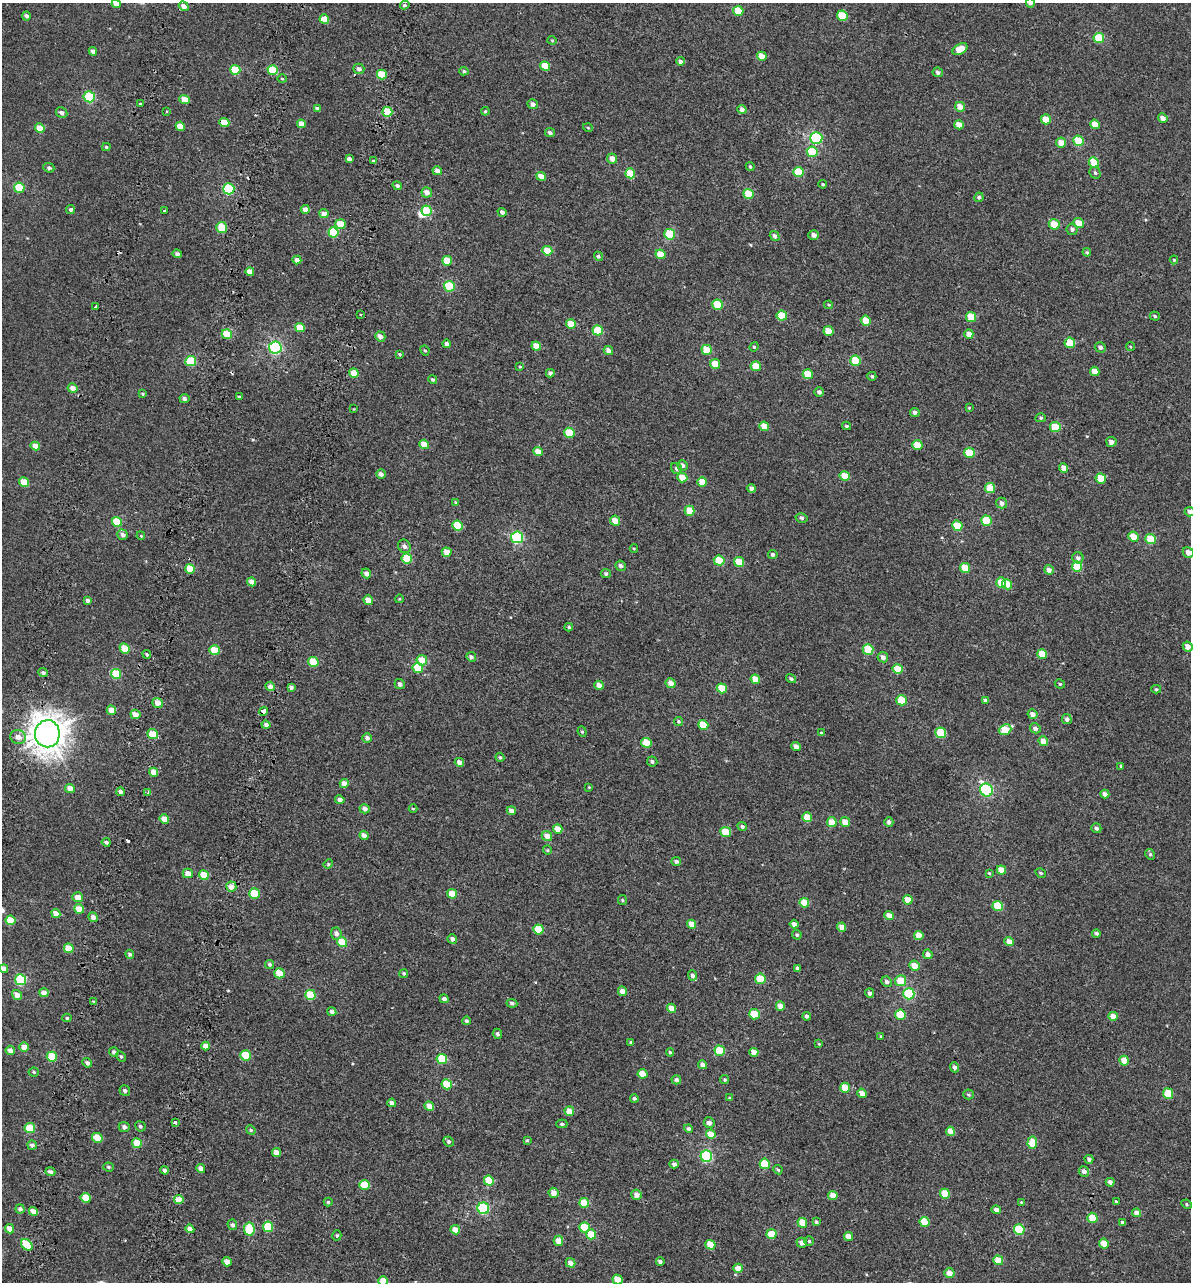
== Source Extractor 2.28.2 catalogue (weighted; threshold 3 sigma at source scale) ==
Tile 7 of 4 x 4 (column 3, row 2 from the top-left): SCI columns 2780-3968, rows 2721-4000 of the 5614 x 5431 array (HDU 1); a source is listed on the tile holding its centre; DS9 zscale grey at full resolution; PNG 1193 x 1284 px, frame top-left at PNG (2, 3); each listed source drawn as its Kron ellipse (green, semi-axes under 4 px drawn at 4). Shown black and unused: <1% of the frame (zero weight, under 2 of 3 exposures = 11% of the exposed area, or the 3 px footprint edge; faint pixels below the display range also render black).
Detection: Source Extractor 2.28.2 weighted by HDU 2 'WHT'; one run over the whole footprint, this tile lists its part. Background -4.53e-05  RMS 0.0051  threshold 0.0228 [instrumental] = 3 sigma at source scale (4.5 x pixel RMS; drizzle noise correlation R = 1.50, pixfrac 1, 0.0396/0.0396 arcsec/px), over >= 5 px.
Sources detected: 453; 1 inside a brighter object's white glare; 4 cosmic-ray / hot-pixel residue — neither listed nor drawn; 1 inside a brighter listed object's ellipse — not listed separately; the other 447 listed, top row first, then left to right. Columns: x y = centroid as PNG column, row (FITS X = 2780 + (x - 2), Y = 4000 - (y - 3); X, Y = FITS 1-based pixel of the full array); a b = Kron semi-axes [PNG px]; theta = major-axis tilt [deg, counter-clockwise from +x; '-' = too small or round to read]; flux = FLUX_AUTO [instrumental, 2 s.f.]
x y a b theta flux
1030 3 5 4 - 1.2
116 4 5 4 - 3.4
405 5 5 3 - 0.9
184 6 5 4 - 3.1
738 11 5 5 - 11
26 16 4 4 - 1.4
842 16 5 5 - 12
324 19 5 4 - 7.3
1099 38 5 5 - 18
552 40 4 4 - 0.48
960 49 8 5 31 7.5
93 51 4 4 - 2
762 56 5 4 - 5.4
680 61 4 4 - 1.6
545 66 5 4 - 8.4
359 69 5 5 - 1.6
235 70 5 5 - 13
273 70 5 4 - 14
464 71 5 4 - 0.66
938 72 5 5 - 1.3
382 74 5 5 - 14
282 79 5 3 - 0.53
89 97 5 5 - 28
185 100 5 4 - 6.1
140 104 3 3 - 2.8
533 104 5 4 - 1.8
960 107 5 4 - 4.7
318 109 4 4 - 1.6
742 109 5 4 - 2.1
167 111 3 2 - 0.61
485 111 4 3 - 0.53
387 112 5 5 - 14
62 113 6 5 - 1.8
1163 118 5 4 - 2.9
1046 119 5 5 - 6.2
224 123 5 4 - 5.6
301 124 4 4 - 3.8
1095 124 5 4 - 5
959 125 5 4 - 5.4
180 126 4 4 - 5
40 128 5 4 - 8.4
588 128 5 3 - 0.43
550 133 5 4 - 1.4
816 138 6 6 - 43
1078 141 5 5 - 11
1061 143 5 5 - 4.7
106 147 4 4 - 0.68
812 152 5 5 - 15
349 159 4 3 - 1.7
612 159 5 5 - 3.3
373 161 3 3 - 0.62
1094 162 5 5 - 9.5
750 167 4 3 - 0.58
49 168 5 4 - 1
437 171 5 4 - 2
799 172 5 5 - 13
630 173 5 5 - 9.4
1095 173 6 5 - 0.93
541 176 5 4 - 4.6
823 184 4 3 - 0.5
397 186 5 4 - 1.1
19 188 5 5 - 18
229 189 5 5 - 38
427 192 5 5 - 2.9
749 194 5 5 - 10
979 197 5 4 - 0.94
71 209 4 4 - 1.2
305 209 4 4 - 2.5
165 210 3 3 - 0.47
427 211 5 5 - 15
502 212 5 4 - 1.5
324 214 4 4 - 3.1
1078 223 5 5 - 7.4
340 224 5 5 - 7.7
1054 224 5 5 - 7.3
222 227 5 5 - 13
1072 229 6 5 - 1.6
333 232 5 5 - 15
670 234 5 5 - 21
814 235 5 5 - 1.9
775 236 5 4 - 1.6
547 251 5 4 - 9.4
1087 252 4 4 - 0.73
177 254 4 4 - 1.5
660 254 5 4 - 7.2
598 256 5 4 - 0.83
297 260 4 4 - 3.2
1174 260 4 4 - 0.52
447 261 5 4 - 9.9
250 272 4 4 - 4.6
449 286 5 5 - 20
718 305 5 5 - 15
829 305 4 4 - 0.52
96 307 3 3 - 2.9
360 315 3 2 - 0.61
782 316 5 5 - 12
1155 316 5 4 - 0.73
971 317 5 5 - 11
866 321 5 5 - 7.6
571 324 5 4 - 7.1
300 328 5 4 - 8.2
598 330 5 5 - 14
828 331 5 5 - 7.8
227 334 5 4 - 12
969 334 4 4 - 3.5
380 336 5 4 - 2.7
1070 343 5 5 - 13
447 344 4 4 - 2.4
536 346 5 4 - 5.9
754 347 5 4 - 0.59
1100 347 5 5 - 1.5
1130 347 4 3 - 0.42
275 348 6 6 - 65
425 350 5 4 - 0.63
608 350 5 4 - 2.7
707 350 5 5 - 9.9
400 354 3 2 - 0.5
191 361 5 5 - 20
855 361 5 5 - 15
715 364 5 5 - 5.9
756 366 5 4 - 9.2
520 367 4 3 - 0.54
1095 371 5 4 - 4.4
354 373 5 4 - 7.1
550 373 4 4 - 1.6
808 374 5 5 - 12
872 376 4 4 - 0.69
433 379 5 4 - 0.91
73 388 5 4 - 3.4
819 392 5 4 - 1.5
142 394 4 4 - 0.59
239 397 4 3 - 0.82
184 399 5 4 - 1.6
969 408 4 4 - 0.43
354 409 3 2 - 0.32
915 412 5 4 - 1.7
1041 418 5 4 - 0.69
764 426 5 4 - 6.6
847 426 4 3 - 0.63
1055 427 5 5 - 9.8
569 433 5 5 - 12
1111 442 5 5 - 2.5
424 444 5 4 - 6.9
917 445 5 5 - 8.2
35 446 5 4 - 4.9
538 452 5 4 - 4.7
969 453 5 5 - 14
682 465 5 5 - 1.7
1064 468 5 4 - 4.3
677 469 6 5 - 1.1
381 474 5 4 - 1.6
845 476 5 5 - 8.6
682 478 5 4 - 6
1101 478 5 5 - 9.9
24 482 5 4 - 9.4
702 482 5 4 - 6.8
751 488 4 4 - 1.8
990 488 5 5 - 9.3
455 502 4 3 - 0.5
1002 503 6 5 - 2.2
690 511 5 5 - 8.9
1190 512 5 4 - 2
802 518 6 4 -15 0.98
615 521 5 5 - 5.9
987 521 5 5 - 14
117 522 5 5 - 14
458 525 5 5 - 15
957 526 5 5 - 11
123 535 5 5 - 2.4
141 536 4 3 - 0.41
517 537 6 6 - 47
1133 537 5 5 - 6.3
1150 539 5 5 - 12
404 546 7 6 - 1.7
634 549 4 3 - 0.44
447 552 5 4 - 4.2
1188 553 6 5 - 3.1
773 555 5 4 - 1.4
407 558 5 5 - 15
1078 558 5 5 - 1.7
719 561 5 5 - 14
739 562 5 5 - 9.2
621 566 5 5 - 1.5
1077 566 5 5 - 14
965 568 5 5 - 11
190 569 5 4 - 11
1049 570 5 4 - 2.8
366 573 5 4 - 2.3
606 574 5 4 - 1.1
252 582 5 4 - 3.9
1001 582 5 5 - 10
1007 584 5 5 - 8.8
399 599 4 3 - 0.34
88 600 4 4 - 1.4
368 600 5 4 - 4.5
569 627 4 3 - 0.71
1188 647 5 4 - 3.6
125 648 5 4 - 8.5
868 649 5 5 - 15
214 650 5 5 - 13
147 654 4 4 - 0.74
1042 654 5 4 - 9.3
471 657 5 4 - 1.3
883 657 5 5 - 2
422 660 5 5 - 7.7
313 662 5 5 - 13
418 668 5 5 - 13
898 669 5 5 - 9.9
43 673 5 4 - 1.1
116 674 5 5 - 15
755 679 5 4 - 7.1
791 679 5 4 - 1.1
671 683 5 4 - 3.6
400 684 5 5 - 1.7
1060 684 5 4 - 0.76
599 685 5 4 - 3.3
270 686 5 4 - 2.5
291 687 4 4 - 1.5
722 688 5 4 - 10
1156 689 5 4 - 0.68
901 700 5 5 - 9.9
985 700 4 4 - 1.1
157 703 5 5 - 4
111 710 4 4 - 5.3
263 711 4 3 - 6.2
135 714 5 4 - 4
1033 714 5 4 - 2.6
1067 719 5 5 - 1.4
678 721 5 4 - 0.71
266 725 4 4 - 1.7
703 725 5 5 - 10
1035 728 5 5 - 1.8
1005 730 6 5 - 12
582 732 5 4 - 0.71
821 733 4 3 - 1.1
941 733 5 5 - 15
47 734 13 12 - 590
152 734 5 5 - 8.7
18 737 8 7 - 3.2
367 738 5 4 - 1.7
1043 741 5 4 - 6.5
646 743 5 5 - 10
796 747 5 4 - 3.1
500 757 5 4 - 0.58
652 761 5 5 - 0.98
459 762 4 4 - 2.7
1121 766 3 3 - 0.62
153 772 4 4 - 5.7
344 783 4 4 - 4.1
589 787 3 3 - 0.36
70 788 5 4 - 4.1
986 790 7 6 - 63
120 792 4 4 - 1.4
148 793 4 3 - 1.1
1105 794 5 4 - 2.4
340 800 5 4 - 2.2
365 809 5 4 - 2
413 809 4 3 - 0.44
511 811 5 4 - 2.7
807 817 5 5 - 8.4
164 819 5 4 - 6.4
832 822 5 5 - 7.3
845 822 5 4 - 5.4
889 822 4 4 - 1.6
742 826 5 4 - 1
1096 828 5 4 - 1.3
558 829 5 4 - 5.3
726 832 5 5 - 11
364 835 5 4 - 2.5
547 836 5 5 - 4.3
106 842 4 3 - 1.2
547 850 4 4 - 0.54
1150 854 5 4 - 0.79
676 861 5 4 - 1.2
328 864 5 4 - 0.55
1001 870 5 4 - 6.2
188 873 5 5 - 3.6
989 873 4 4 - 0.55
1041 873 5 4 - 0.75
204 875 5 4 - 7.7
231 887 5 5 - 4.2
254 894 5 5 - 14
452 894 5 5 - 7.6
78 897 5 5 - 4
622 900 5 4 - 0.61
908 900 5 4 - 5.5
804 903 5 4 - 7.6
998 906 5 5 - 15
79 909 5 4 - 6.4
56 913 5 4 - 3.8
889 916 5 4 - 4.1
93 917 5 4 - 2.3
10 920 5 5 - 11
692 924 5 4 - 5.9
794 924 4 4 - 2.2
842 927 5 4 - 3.9
538 929 5 5 - 11
336 933 6 5 - 2
1096 933 4 4 - 1.2
797 935 5 4 - 0.83
919 935 5 4 - 6.3
452 939 5 4 - 1.8
342 942 5 5 - 15
1009 942 5 4 - 3.9
69 948 5 4 - 7.7
130 954 4 4 - 1.1
928 954 5 4 - 2.2
269 964 4 4 - 0.84
914 966 5 5 - 5.9
797 968 4 4 - 1
4 969 4 4 - 2.5
279 973 5 5 - 12
404 973 4 4 - 0.75
692 975 5 4 - 1.6
760 979 5 5 - 12
21 980 5 5 - 30
901 981 5 5 - 9.7
887 982 5 5 - 1.7
622 991 4 4 - 3.3
44 993 5 4 - 3.7
870 993 4 4 - 1.5
909 994 5 5 - 31
17 995 5 4 - 3.7
310 995 5 5 - 15
444 999 5 4 - 1.5
93 1002 4 3 - 0.69
512 1003 5 4 - 1.1
780 1006 5 4 - 4.2
672 1008 4 4 - 4.9
332 1012 4 4 - 1.9
755 1014 5 5 - 14
900 1015 5 5 - 13
807 1016 4 3 - 1.2
1113 1016 5 4 - 4.3
67 1018 4 4 - 0.73
466 1021 4 4 - 0.92
497 1034 5 4 - 1.2
881 1036 4 3 - 0.41
631 1042 3 3 - 0.7
819 1044 3 3 - 0.41
206 1046 4 4 - 4.7
24 1047 5 4 - 4.5
10 1050 5 4 - 2.3
720 1051 5 5 - 13
114 1052 5 5 - 1.3
670 1052 4 4 - 0.61
754 1052 4 4 - 3.6
245 1055 5 5 - 13
121 1056 5 4 - 0.7
52 1057 5 5 - 14
442 1059 5 5 - 13
1124 1061 5 4 - 5.1
87 1063 5 4 - 1.7
703 1065 4 4 - 2.9
955 1067 5 4 - 1.6
34 1072 5 4 - 0.7
642 1074 5 4 - 7.5
676 1080 5 4 - 1.4
725 1080 4 4 - 0.7
447 1084 5 5 - 11
845 1088 5 5 - 10
125 1090 5 5 - 1.1
862 1093 5 4 - 3.4
1168 1093 5 5 - 14
969 1094 5 5 - 0.71
634 1098 4 4 - 0.87
730 1098 4 3 - 0.67
392 1103 4 4 - 1.7
429 1106 5 4 - 4.7
569 1111 5 4 - 5.8
175 1122 3 3 - 1.9
709 1123 5 5 - 2.3
562 1124 5 4 - 0.94
140 1126 5 5 - 0.94
124 1127 5 5 - 1.7
30 1128 5 5 - 15
688 1129 4 4 - 1
251 1130 5 4 - 0.63
950 1131 5 4 - 5.1
711 1134 5 4 - 7.1
97 1138 5 4 - 7.9
527 1140 4 3 - 0.62
449 1141 5 4 - 0.96
137 1143 5 4 - 10
1032 1143 6 5 - 9.2
32 1145 5 4 - 1.5
276 1152 4 4 - 3.7
706 1156 6 5 - 41
1089 1159 4 4 - 1.4
674 1164 4 4 - 1.6
765 1164 5 5 - 15
108 1167 5 4 - 0.82
201 1168 4 4 - 3
165 1170 4 3 - 1.3
778 1170 5 3 - 0.7
1084 1171 5 5 - 2
50 1172 5 4 - 1.4
489 1181 5 5 - 11
1110 1182 4 4 - 1.8
365 1185 5 5 - 15
553 1193 5 5 - 3.9
945 1194 5 5 - 11
637 1195 5 5 - 3.5
833 1196 5 4 - 5.6
86 1198 5 5 - 11
179 1200 4 4 - 7.8
328 1202 4 4 - 0.67
1021 1202 4 3 - 0.37
1116 1202 4 4 - 0.74
584 1203 5 5 - 11
1187 1204 5 4 - 0.64
483 1208 6 6 - 42
20 1209 4 4 - 1.5
996 1210 5 4 - 2.1
33 1211 5 4 - 4.5
1137 1213 4 4 - 4
1092 1218 5 5 - 9.9
816 1222 4 3 - 0.83
925 1222 5 5 - 11
802 1223 5 4 - 9.1
1122 1223 4 3 - 1.4
232 1225 5 4 - 1.2
268 1227 5 5 - 16
584 1227 5 5 - 12
9 1229 5 4 - 4.2
190 1229 4 4 - 2.8
249 1229 6 5 - 17
1019 1229 5 5 - 21
455 1230 5 4 - 4.7
591 1234 5 5 - 9.4
772 1234 5 5 - 10
337 1235 5 4 - 0.69
848 1236 4 4 - 3.7
558 1241 5 5 - 4.5
809 1241 5 4 - 0.7
802 1243 5 5 - 2.6
1104 1244 5 4 - 6.7
27 1245 6 5 - 15
710 1245 5 5 - 6.7
998 1260 5 5 - 9.5
660 1261 4 3 - 1.4
227 1262 5 4 - 4.3
570 1263 5 4 - 2.9
738 1268 5 4 - 5.2
949 1273 5 5 - 3.8
618 1280 5 5 - 7.5
383 1281 5 4 - 7.8
Overlapping masked pixels (flux is a lower limit): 2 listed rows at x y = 229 189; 263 711
Isophote crosses this tile's border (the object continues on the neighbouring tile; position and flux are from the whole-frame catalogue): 7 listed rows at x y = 1030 3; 116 4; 1190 512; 1188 553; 4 969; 618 1280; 383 1281